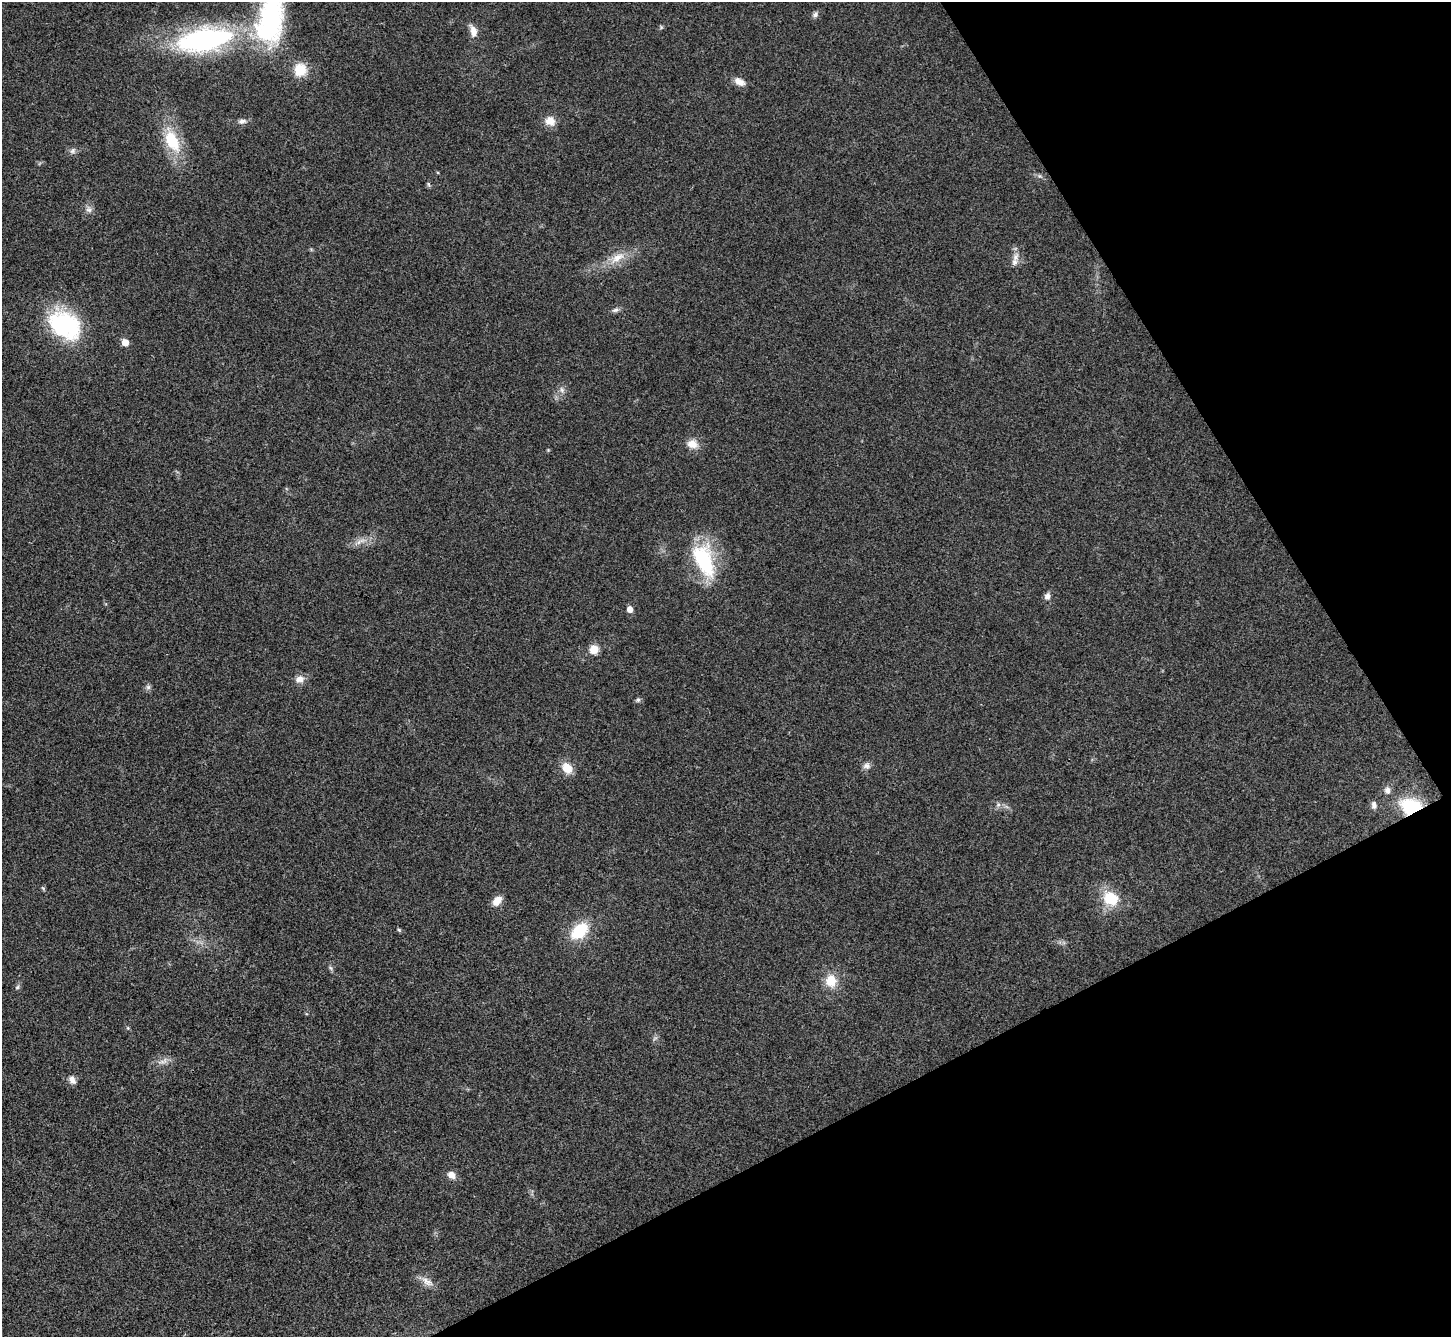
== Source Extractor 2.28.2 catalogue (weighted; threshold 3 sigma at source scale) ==
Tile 12 of 4 x 4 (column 4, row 3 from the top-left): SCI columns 4353-5801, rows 1631-2965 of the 5803 x 5795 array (HDU 1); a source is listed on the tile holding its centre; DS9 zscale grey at full resolution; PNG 1453 x 1339 px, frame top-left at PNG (2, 2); no overlay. Shown black and unused: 25% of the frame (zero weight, under 3 of 4 exposures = <1% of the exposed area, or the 3 px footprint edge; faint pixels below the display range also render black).
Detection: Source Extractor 2.28.2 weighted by HDU 2 'WHT'; one run over the whole footprint, this tile lists its part. Background 0.0214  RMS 0.0045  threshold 0.0201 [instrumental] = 3 sigma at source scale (4.5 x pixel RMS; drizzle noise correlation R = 1.50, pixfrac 1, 0.05/0.05 arcsec/px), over >= 5 px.
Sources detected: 49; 1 too faint to see at this stretch — not listed; the other 48 listed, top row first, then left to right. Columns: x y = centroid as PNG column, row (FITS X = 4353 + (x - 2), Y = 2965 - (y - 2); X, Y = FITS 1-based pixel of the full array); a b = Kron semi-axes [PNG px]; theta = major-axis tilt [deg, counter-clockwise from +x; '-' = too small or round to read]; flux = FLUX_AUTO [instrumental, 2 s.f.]
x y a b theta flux
815 14 8 7 - 1.4
270 20 57 29 81 66
661 27 6 5 - 0.64
473 31 16 8 -77 3.8
205 40 62 25 10 88
300 70 13 12 - 10
739 82 14 8 -27 3.8
242 121 11 7 8 1.8
550 121 12 11 - 5
172 141 29 15 -65 20
73 151 8 7 - 1.6
1039 176 7 6 - 1.1
429 184 8 4 -81 0.7
89 209 9 9 - 2
617 258 24 11 30 8
1014 262 12 8 69 2.9
615 310 11 6 16 1.4
64 324 33 24 -36 57
125 342 6 5 - 5.1
562 390 10 6 -80 1.8
692 444 13 11 -16 5.1
548 450 4 4 - 0.43
359 542 10 6 47 2.1
704 560 46 22 -69 34
1047 596 10 8 79 1.9
630 609 6 5 - 3.2
594 649 9 9 - 5.6
299 679 13 10 11 3.2
148 687 6 6 - 1.2
638 700 7 6 - 0.92
867 766 10 9 - 2.1
567 768 15 12 -49 6.1
1387 790 10 9 - 2.4
998 804 7 6 - 1.3
1374 805 10 7 -79 1.9
1411 807 20 15 -13 29
43 888 6 4 -45 0.66
1110 898 23 18 -34 14
497 901 13 8 51 4.7
399 930 6 4 -43 0.61
579 931 18 12 41 21
331 968 7 4 -70 0.88
831 981 13 12 - 8.8
17 987 8 5 60 0.97
163 1062 17 8 17 3.1
72 1080 10 7 -60 2.5
451 1175 9 8 - 3.3
427 1281 20 9 -36 4
Overlapping masked pixels (flux is a lower limit): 1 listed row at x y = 1411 807
Isophote crosses this tile's border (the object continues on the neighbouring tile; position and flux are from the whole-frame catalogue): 1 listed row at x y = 270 20